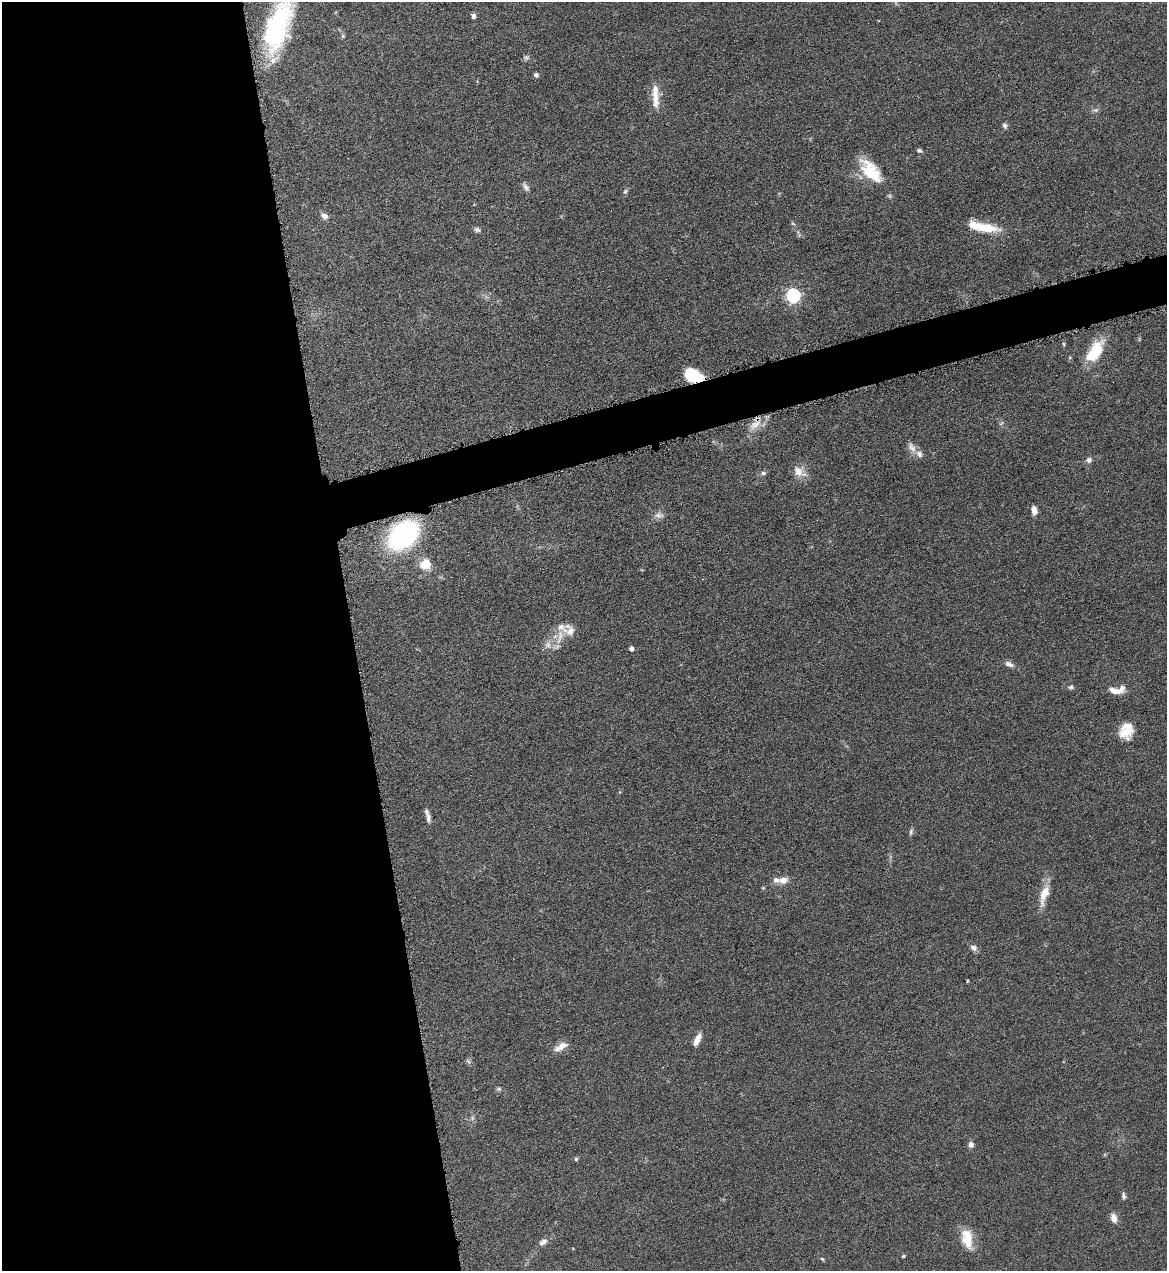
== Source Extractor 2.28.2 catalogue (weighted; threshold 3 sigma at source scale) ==
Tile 9 of 4 x 4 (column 1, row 3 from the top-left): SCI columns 263-1427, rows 1272-2540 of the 5065 x 5080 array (HDU 1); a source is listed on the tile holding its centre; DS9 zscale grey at full resolution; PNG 1169 x 1273 px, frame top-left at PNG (2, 2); no overlay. Shown black and unused: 33% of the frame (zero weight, under 4 of 8 exposures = <1% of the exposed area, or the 3 px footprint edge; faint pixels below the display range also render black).
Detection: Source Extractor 2.28.2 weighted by HDU 2 'WHT'; one run over the whole footprint, this tile lists its part. Background 0.0459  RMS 0.0034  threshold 0.0141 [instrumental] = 3 sigma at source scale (4.09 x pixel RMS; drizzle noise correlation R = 1.36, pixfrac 0.8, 0.05/0.05 arcsec/px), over >= 5 px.
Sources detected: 66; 1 too faint to see at this stretch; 1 inside a brighter object's white glare — not listed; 9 inside a brighter listed object's ellipse — not listed separately; the other 55 listed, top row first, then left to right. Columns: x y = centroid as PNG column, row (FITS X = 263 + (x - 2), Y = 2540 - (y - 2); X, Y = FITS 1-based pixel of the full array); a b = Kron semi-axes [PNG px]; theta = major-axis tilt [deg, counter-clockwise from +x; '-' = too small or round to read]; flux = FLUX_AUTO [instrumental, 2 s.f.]
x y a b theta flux
473 16 6 5 - 0.94
278 26 65 24 72 42
343 36 6 5 - 0.48
526 57 7 5 69 0.7
536 75 5 4 - 0.95
655 97 23 11 -84 4
1096 110 7 5 10 0.76
1005 126 7 6 - 0.87
919 151 7 5 -17 0.62
871 171 34 17 -49 11
526 187 12 6 -59 1.2
625 191 7 5 66 0.63
324 216 8 6 -33 1.6
793 224 6 4 -20 0.4
988 228 29 11 -12 7.9
477 230 8 6 -25 0.81
793 295 6 6 - 59
1064 344 6 4 -87 0.41
1095 351 30 14 55 11
696 378 15 11 -12 10
755 425 22 10 38 4.3
912 447 16 8 -55 2.1
1089 460 7 6 - 1.1
799 472 20 11 -36 3.5
763 473 7 5 2 0.78
1034 510 9 5 -80 2.3
658 515 12 9 2 1.6
403 535 25 18 42 60
425 564 12 10 46 6.1
570 630 16 11 -69 2.6
560 637 25 7 78 3.8
548 645 10 10 - 2.2
631 649 4 4 - 1.4
1009 664 13 7 -23 1.5
1071 687 8 5 1 0.73
1114 691 15 7 -15 2.8
1126 732 18 15 13 5.5
428 818 14 6 -83 1.5
911 832 9 5 76 0.75
783 880 12 8 10 2.6
1044 895 30 10 72 5.1
974 948 9 7 -32 1.3
967 981 5 3 - 0.29
697 1040 16 6 65 2.5
561 1047 19 8 30 3.1
499 1089 7 5 6 0.58
472 1118 7 4 72 0.61
971 1145 8 7 - 1.2
576 1159 5 5 - 0.47
1124 1196 9 5 -86 0.82
1114 1218 12 8 -73 2
967 1239 24 12 -78 7.3
543 1242 13 7 33 1.5
903 1256 5 4 - 0.37
822 1259 6 4 -43 0.39
Overlapping masked pixels (flux is a lower limit): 1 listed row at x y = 696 378
Isophote crosses this tile's border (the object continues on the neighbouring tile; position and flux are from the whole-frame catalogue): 1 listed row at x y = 278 26